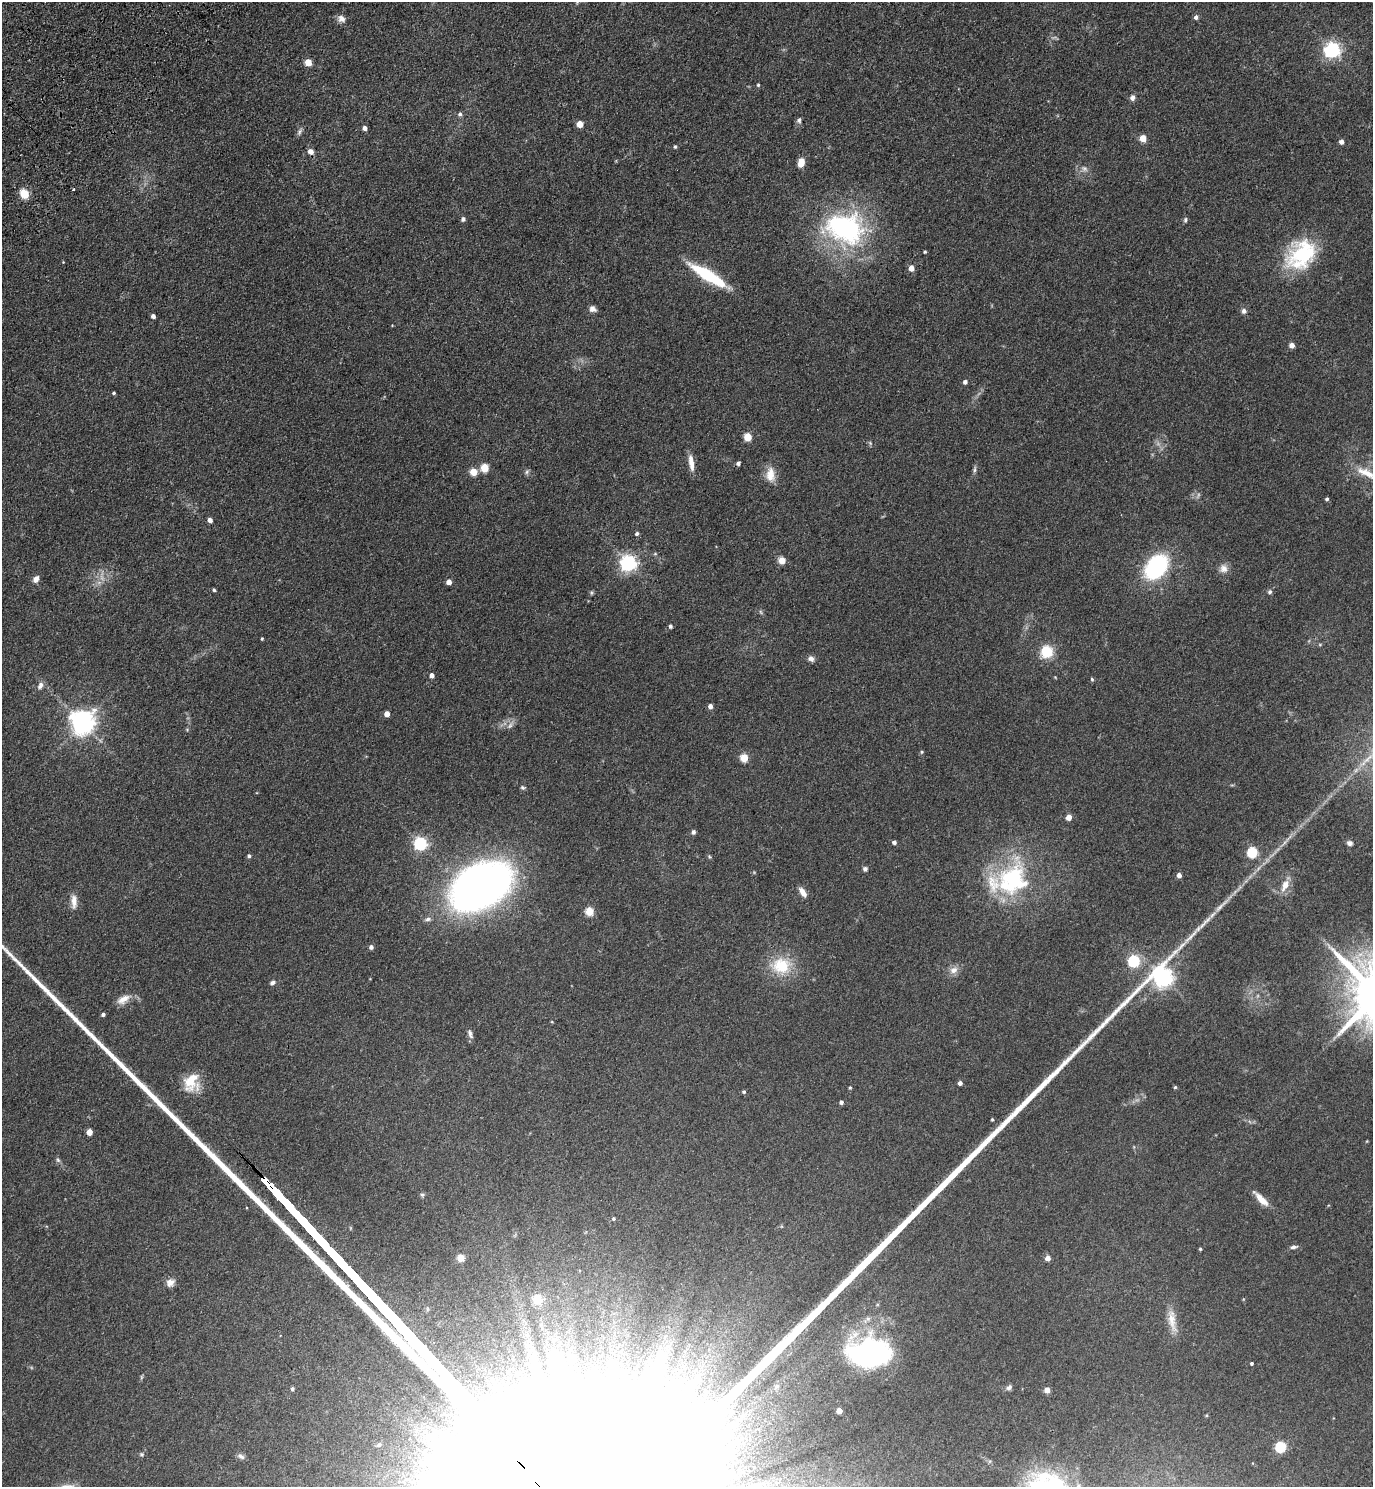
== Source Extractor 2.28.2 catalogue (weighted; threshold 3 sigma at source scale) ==
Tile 11 of 4 x 4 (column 3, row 3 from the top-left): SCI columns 2992-4362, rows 1576-3060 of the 6122 x 6121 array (HDU 1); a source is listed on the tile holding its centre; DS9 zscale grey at full resolution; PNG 1375 x 1489 px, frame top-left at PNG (2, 2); no overlay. Shown black and unused: <1% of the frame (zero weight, under 3 of 4 exposures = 6% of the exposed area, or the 3 px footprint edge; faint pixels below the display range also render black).
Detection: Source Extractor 2.28.2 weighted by HDU 2 'WHT'; one run over the whole footprint, this tile lists its part. Background 0.0746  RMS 0.0066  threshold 0.0298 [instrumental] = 3 sigma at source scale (4.5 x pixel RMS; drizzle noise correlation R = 1.50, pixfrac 1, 0.05/0.05 arcsec/px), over >= 5 px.
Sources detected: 134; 4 too faint to see at this stretch — not listed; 2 inside a brighter listed object's ellipse — not listed separately; the other 128 listed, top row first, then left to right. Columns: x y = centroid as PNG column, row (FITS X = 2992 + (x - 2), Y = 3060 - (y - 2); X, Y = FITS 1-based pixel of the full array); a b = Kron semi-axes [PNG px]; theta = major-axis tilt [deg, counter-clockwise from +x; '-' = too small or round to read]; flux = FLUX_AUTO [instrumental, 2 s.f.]
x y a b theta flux
1196 17 5 5 - 2.1
341 19 10 8 -37 3.5
1332 50 6 6 - 190
308 62 5 5 - 12
758 85 4 4 - 0.84
1132 98 7 6 - 2.5
460 114 6 5 - 1.7
799 120 8 6 74 1.6
580 124 5 5 - 11
365 128 4 4 - 2.8
299 132 10 5 62 1.7
1143 138 5 4 - 13
1341 142 4 4 - 3.1
675 147 4 3 - 0.94
311 151 7 7 - 3.1
801 163 10 7 76 6.3
74 189 3 2 - 0.56
24 194 9 8 - 9.4
463 219 6 5 - 1.4
1185 220 7 5 70 1.3
845 228 51 39 -14 110
925 252 4 3 - 0.79
1301 255 40 29 44 51
63 262 3 3 - 0.43
911 268 5 5 - 5.7
708 276 41 9 -31 42
592 309 8 6 -25 2.8
1244 311 7 7 - 2.1
153 316 4 4 - 2.2
1292 345 4 4 - 5.3
965 382 4 4 - 2.2
114 393 3 3 - 0.96
748 437 5 5 - 20
870 443 7 4 -46 0.96
691 463 21 6 -82 6.1
738 463 4 4 - 1.9
484 468 5 5 - 22
975 470 11 4 83 1.6
473 472 5 5 - 16
527 472 7 4 88 1.3
1366 473 37 9 -27 13
770 475 20 11 -87 8.5
1327 499 4 4 - 1.1
210 520 4 4 - 3.9
637 534 5 4 - 1.4
782 560 5 5 - 13
628 563 6 6 - 220
1156 567 21 15 49 80
1223 568 12 11 - 4.5
36 579 8 6 56 3.6
449 582 4 4 - 5.3
214 590 4 3 - 1
1270 592 6 6 - 1.4
591 593 6 4 90 0.87
670 626 5 4 - 1.5
262 639 3 2 - 0.75
1320 645 6 4 0 0.75
1047 652 13 12 - 16
811 659 8 7 - 2.4
432 675 4 4 - 3.6
1092 679 5 4 - 1
40 686 11 7 63 2.9
710 706 5 4 - 3.3
387 714 4 4 - 6.2
82 723 8 8 - 560
510 725 11 6 57 2.7
922 752 5 4 - 0.87
744 758 5 5 - 22
522 787 6 5 - 1.1
1069 817 4 4 - 7.9
693 832 4 4 - 2.2
894 842 4 4 - 2.2
1285 842 24 3 48 4.5
420 843 6 6 - 120
1349 843 7 6 - 2.3
1252 852 5 5 - 52
249 856 4 4 - 1.2
709 857 5 3 - 0.74
865 869 6 6 - 1.6
1179 875 4 4 - 3.6
1014 878 56 32 71 66
1285 885 19 9 64 7.5
479 887 47 31 27 450
802 892 13 6 -56 4.3
74 901 19 7 -89 5.3
1221 906 33 5 44 7.2
589 911 5 5 - 25
428 919 8 5 12 1.8
371 947 4 4 - 2.2
1134 961 5 5 - 82
781 966 26 22 -2 24
954 970 11 9 21 4.4
272 983 7 5 30 1.7
123 999 18 9 29 6.2
103 1014 4 4 - 1.7
470 1034 12 5 -71 2.3
191 1082 22 17 75 17
960 1083 4 4 - 2.6
1175 1087 4 4 - 0.85
850 1088 4 4 - 0.76
744 1092 5 4 - 0.99
841 1102 4 4 - 1.9
992 1119 3 3 - 0.8
89 1132 4 4 - 8.3
58 1160 7 4 -45 1.2
422 1195 6 6 - 1.2
1261 1199 21 7 -45 8.4
614 1219 4 4 - 1
1294 1247 9 5 9 1.9
1200 1249 4 3 - 0.83
461 1258 5 4 - 19
1048 1258 4 4 - 5.4
170 1282 11 9 28 3.8
537 1299 10 9 - 6.7
867 1320 16 6 35 4.3
1172 1321 33 10 -81 9.4
871 1354 41 26 -1 140
1252 1363 3 3 - 1.1
777 1386 9 7 44 2.1
1009 1387 8 6 42 2
292 1389 5 4 - 1.2
1047 1390 4 4 - 7.8
839 1411 4 4 - 8.6
1206 1415 4 3 - 0.67
379 1445 5 4 - 0.83
1281 1447 5 5 - 54
142 1454 6 5 - 0.92
241 1456 10 6 -24 2
Isophote crosses this tile's border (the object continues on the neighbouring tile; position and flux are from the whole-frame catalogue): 1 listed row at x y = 1366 473